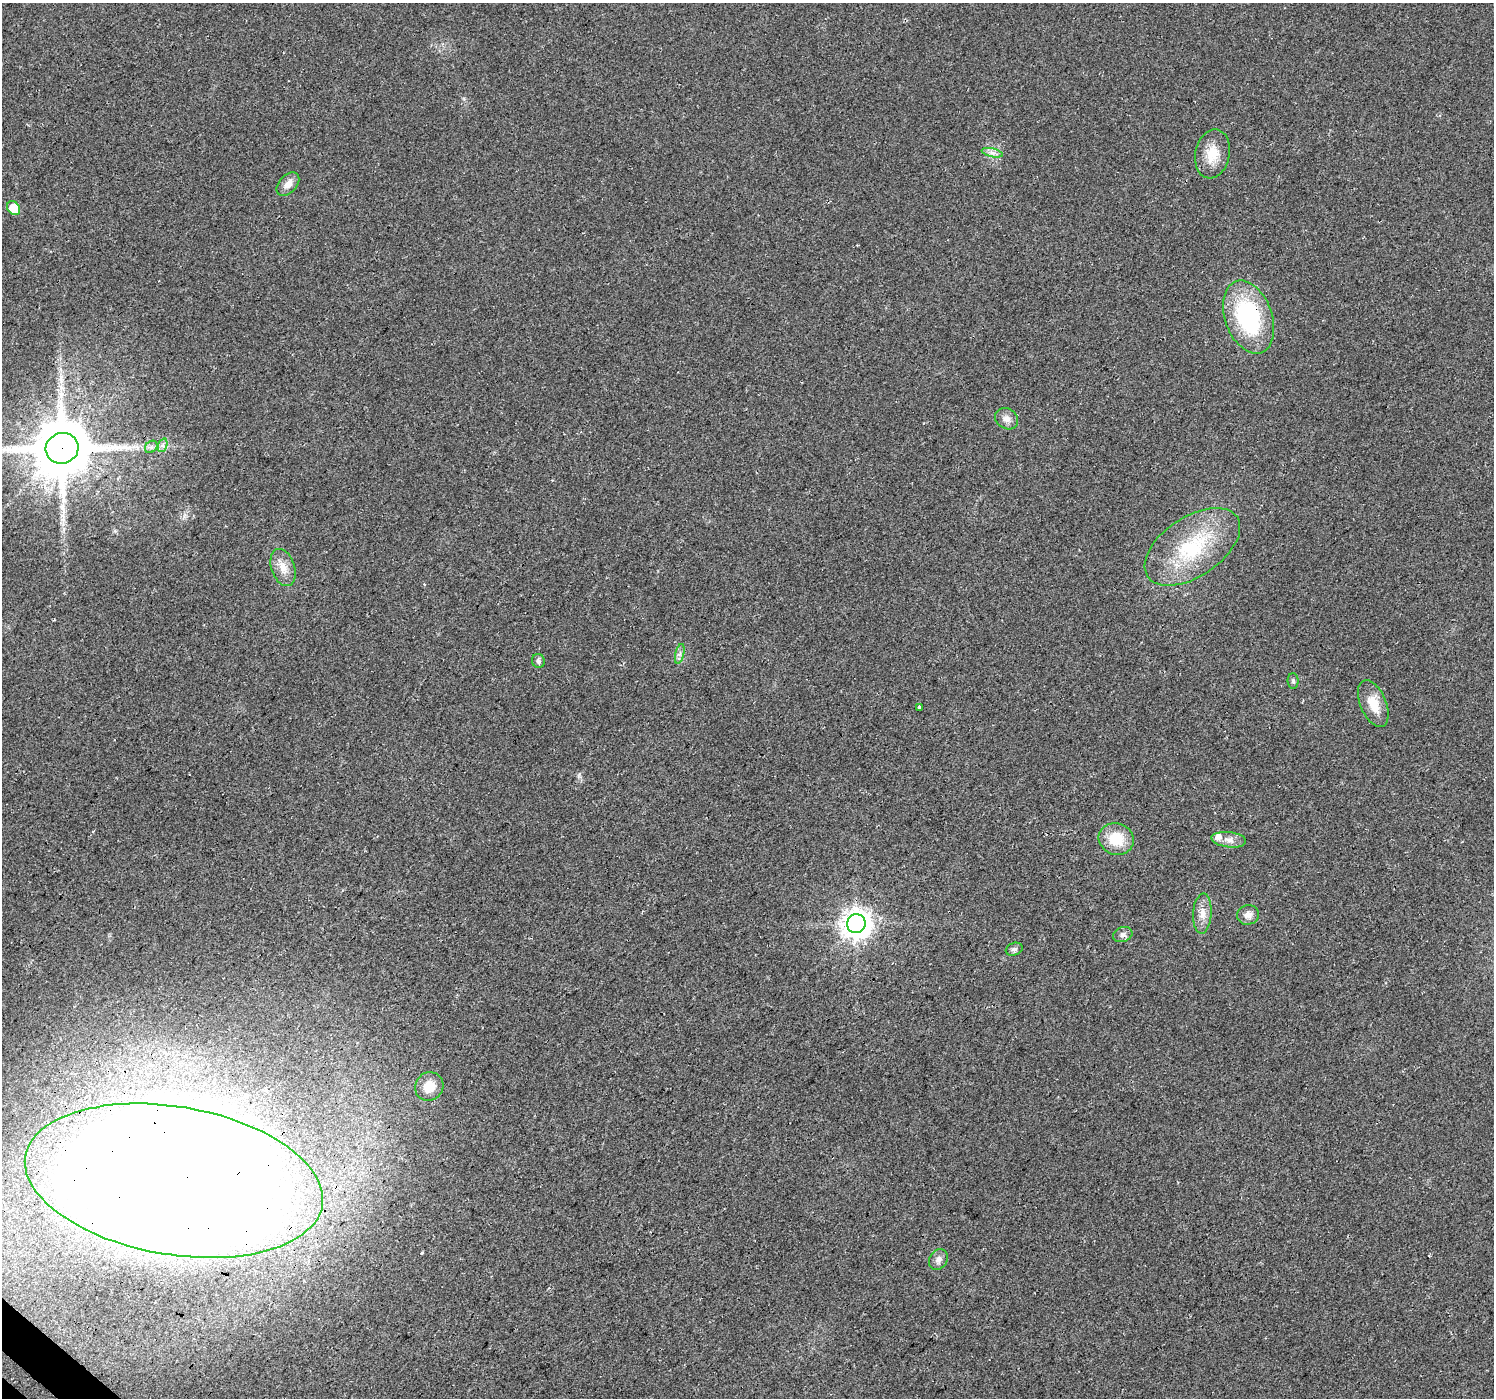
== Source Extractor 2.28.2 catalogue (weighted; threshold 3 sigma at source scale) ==
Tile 7 of 4 x 4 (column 3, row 2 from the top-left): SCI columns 3027-4518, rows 3002-4397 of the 6058 x 6067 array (HDU 1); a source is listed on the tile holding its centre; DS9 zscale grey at full resolution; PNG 1496 x 1400 px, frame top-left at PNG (2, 3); each listed source drawn as its Kron ellipse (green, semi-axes under 4 px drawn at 4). Shown black and unused: <1% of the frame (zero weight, under 3 of 4 exposures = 5% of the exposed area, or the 3 px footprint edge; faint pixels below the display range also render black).
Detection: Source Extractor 2.28.2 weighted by HDU 2 'WHT'; one run over the whole footprint, this tile lists its part. Background 0.0252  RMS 0.0069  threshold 0.0311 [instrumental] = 3 sigma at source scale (4.5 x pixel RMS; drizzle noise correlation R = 1.50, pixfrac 1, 0.0396/0.0396 arcsec/px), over >= 5 px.
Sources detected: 27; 1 inside a brighter listed object's ellipse — not listed separately; the other 26 listed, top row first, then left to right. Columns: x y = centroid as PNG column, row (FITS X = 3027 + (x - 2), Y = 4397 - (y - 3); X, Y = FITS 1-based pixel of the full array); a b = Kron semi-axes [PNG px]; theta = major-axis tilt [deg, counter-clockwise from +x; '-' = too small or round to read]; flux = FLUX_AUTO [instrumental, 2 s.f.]
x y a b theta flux
992 153 10 4 -13 2.7
1212 154 25 17 78 15
288 184 14 8 47 5.4
14 208 7 6 - 16
1249 317 38 23 -70 82
1007 419 12 10 -32 4.5
163 445 7 4 72 1.8
151 447 7 5 44 2
62 448 16 15 - 4900
1192 547 54 29 34 59
283 567 19 11 -72 8.3
680 654 10 4 77 2.2
538 661 7 6 - 1.9
1293 681 8 5 -88 1.4
1373 704 25 13 -66 13
920 707 3 3 - 7.3
1116 839 18 15 -21 19
1229 840 17 7 -7 5.1
1202 913 20 9 87 7.2
1248 915 11 10 - 4.5
856 924 9 9 - 850
1123 934 10 7 20 2.7
1014 949 8 6 19 2
429 1086 15 14 - 9.9
174 1181 150 74 -10 3000
938 1259 11 9 57 3.7
Overlapping masked pixels (flux is a lower limit): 4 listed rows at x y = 1249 317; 62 448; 920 707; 174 1181
Isophote crosses this tile's border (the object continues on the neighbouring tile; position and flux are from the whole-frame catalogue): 1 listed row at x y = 174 1181